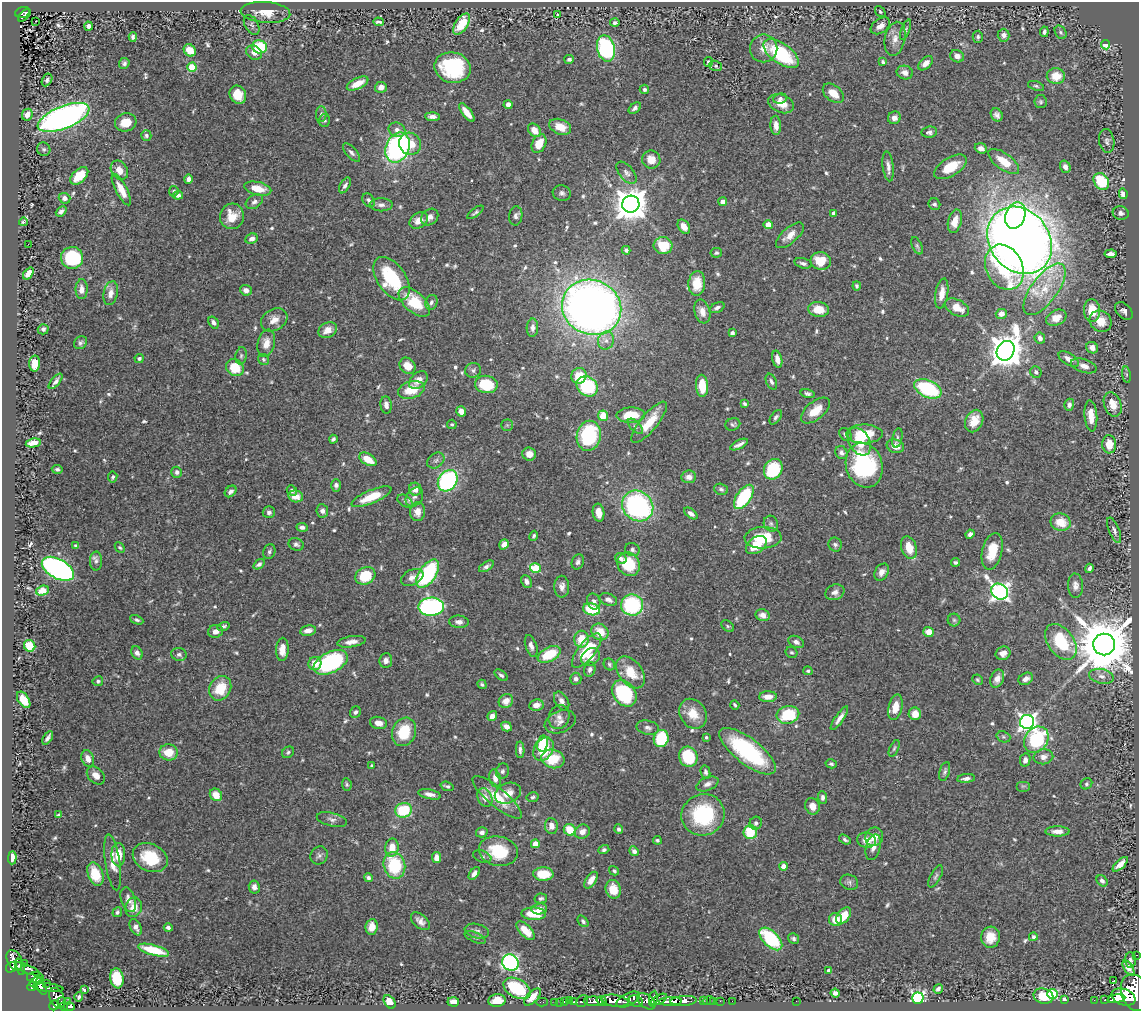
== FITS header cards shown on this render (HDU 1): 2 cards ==
NAXIS1  =                 1137
NAXIS2  =                 1009

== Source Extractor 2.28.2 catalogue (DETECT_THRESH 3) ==
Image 1137 x 1009 px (HDU 1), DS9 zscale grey, 1 PNG px = 1 image px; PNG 1141 x 1013 px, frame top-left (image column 1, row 1009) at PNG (2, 2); each listed source drawn as its Kron ellipse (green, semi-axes under 4 px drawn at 4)
Background 0.901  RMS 0.028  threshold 0.0834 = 3 sigma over >= 5 px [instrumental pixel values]
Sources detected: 637; of the 637, the 500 brightest by FLUX_AUTO listed and drawn (137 fainter detections omitted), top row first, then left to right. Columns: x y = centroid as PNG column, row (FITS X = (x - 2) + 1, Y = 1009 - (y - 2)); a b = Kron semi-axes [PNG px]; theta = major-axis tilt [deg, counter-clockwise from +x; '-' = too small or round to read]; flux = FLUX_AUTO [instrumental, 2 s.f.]
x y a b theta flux
22 12 7 5 18 85
265 12 25 10 -4 31
880 12 6 4 -50 3.1
557 14 3 3 - 7.2
24 15 8 2 47 30
36 21 3 2 - 4.1
378 22 5 3 - 4.6
615 23 5 4 - 4.6
462 24 12 6 56 47
252 25 11 6 -60 5.8
89 26 4 4 - 7.1
880 26 11 7 35 16
906 30 11 4 68 3.6
1044 32 5 3 - 4
1061 32 7 5 -58 4.1
1004 35 6 6 - 9.2
133 37 4 4 - 4.6
978 37 6 5 - 4.8
895 39 17 10 78 20
1106 45 4 4 - 67
259 47 7 6 - 89
606 48 13 9 -76 280
764 48 14 13 - 22
190 50 7 5 -46 31
254 53 8 6 -38 11
781 54 20 10 -35 160
957 56 7 6 - 13
569 59 5 4 - 4.7
708 62 5 4 - 3.6
883 62 4 3 - 3.9
124 63 6 5 - 4.3
926 63 9 5 43 14
716 66 6 5 - 3.3
192 67 4 4 - 87
453 68 18 15 -13 150
905 72 8 6 -19 12
1056 76 9 8 - 32
47 80 7 5 62 4.8
358 83 12 5 26 27
1036 86 8 4 -18 3.6
381 87 6 5 - 13
644 89 5 4 - 4.2
833 93 12 7 -39 26
238 95 9 8 - 34
780 98 7 5 7 6.1
1041 102 6 6 - 4
781 104 13 9 -20 24
508 105 4 4 - 8.6
635 108 7 4 40 5.4
467 113 11 4 -53 19
321 114 8 5 88 5.6
27 115 6 5 - 17
997 115 7 5 -58 7.2
64 117 27 11 22 860
432 117 7 4 -3 8.4
894 118 6 6 - 10
324 120 6 5 - 4
126 122 11 9 15 26
776 125 10 5 -86 14
560 127 11 7 -20 24
397 130 8 7 - 9.3
534 130 7 5 -49 21
929 132 8 5 7 5.7
146 135 5 5 - 4
1107 141 12 7 -81 6.5
410 144 11 10 - 34
539 144 10 6 63 31
397 148 15 11 66 330
981 148 6 5 - 8
44 149 7 6 - 4.1
351 153 11 5 -48 6.7
651 159 9 9 - 23
1004 161 18 8 -37 38
888 166 15 5 -83 9.5
950 167 18 9 31 44
1065 167 6 5 - 8.7
119 170 10 8 -57 15
626 173 13 7 -50 7.9
79 176 11 6 43 41
188 179 4 4 - 7.7
1101 181 9 7 -54 92
345 185 8 4 60 6.2
258 189 14 6 -12 33
121 190 17 5 -62 24
174 191 5 4 - 3.6
562 193 9 7 -17 6.6
1123 194 5 4 - 14
178 195 5 4 - 8.2
64 198 6 5 - 9.2
369 200 7 5 -56 5
254 202 9 6 33 6.9
723 202 4 4 - 17
631 204 8 8 - 3800
934 204 6 5 - 4.5
381 205 11 6 -1 7.8
61 211 6 4 41 5.1
475 212 10 4 36 4
834 213 4 4 - 8.6
1121 213 8 6 -8 6.4
232 216 13 12 - 34
516 216 9 6 81 6.5
1015 216 13 9 71 210
430 217 9 7 42 10
419 220 10 7 34 16
955 221 12 6 76 21
23 222 4 3 - 3.2
768 225 4 4 - 34
684 227 8 5 -55 19
790 235 17 7 41 19
252 239 6 5 - 7.8
1019 240 36 30 -51 3800
28 244 3 2 - 4.6
663 246 9 8 - 58
917 246 9 5 -65 4.1
626 250 4 4 - 5.2
716 253 6 5 - 3.5
1111 254 6 4 5 13
72 258 11 11 - 120
821 261 10 9 - 42
803 263 9 5 -14 5.7
1004 267 23 18 -64 120
28 273 7 4 53 13
392 279 24 14 -55 120
697 283 12 8 86 33
857 286 4 3 - 3.3
82 289 10 6 89 11
1044 289 30 13 53 55
246 290 6 5 - 10
111 293 12 7 77 14
942 293 15 6 80 20
414 302 19 10 -41 68
431 302 7 6 - 5.9
592 307 30 27 -25 1600
717 308 8 5 27 5.6
957 308 13 7 -27 29
819 309 10 7 -9 29
1092 310 11 8 -88 37
1124 311 10 7 -43 7.7
702 312 12 8 -72 15
1001 314 5 5 - 12
1056 318 11 7 26 20
274 320 14 10 32 17
1101 321 11 10 - 30
214 322 6 4 -57 6.1
532 328 9 5 87 7.7
43 329 5 5 - 4.9
328 330 10 7 28 17
732 333 4 4 - 7.5
1040 338 6 5 - 7.7
606 341 9 8 - 10
80 343 7 6 - 4.8
266 343 14 8 77 19
1092 348 6 5 - 12
1006 351 10 8 61 3900
241 356 9 5 80 4.6
139 358 5 4 - 3.8
263 359 6 5 - 3.2
777 359 9 5 -77 11
1069 359 11 5 -32 14
35 364 8 5 86 27
407 366 9 7 -49 24
1084 366 13 6 -18 13
235 368 9 8 - 60
473 370 8 7 - 5.3
1036 372 6 5 - 4.8
1126 375 8 4 -82 3.7
579 376 8 7 - 38
418 380 10 7 42 17
56 381 9 3 49 6
771 382 8 5 -67 5.5
486 384 11 8 -8 78
587 386 11 9 -38 130
702 386 11 6 -87 39
928 389 14 8 -24 140
411 390 13 8 16 43
807 394 7 4 -16 4.9
744 404 4 3 - 3.4
1113 404 12 8 -71 27
386 405 9 5 -83 9.3
1069 405 6 5 - 6.2
461 411 5 4 - 17
815 411 17 9 39 31
631 415 14 7 2 47
603 416 5 5 - 33
1091 416 15 6 -86 30
776 417 8 4 53 4.6
974 421 12 8 66 28
649 422 25 8 50 42
452 424 5 5 - 3.1
733 424 7 6 - 4.2
507 425 5 5 - 3.3
635 426 9 5 -46 5.8
845 434 7 5 -55 6.4
864 434 18 9 1 59
589 436 15 12 79 180
897 438 10 5 79 4.8
333 439 4 3 - 4.1
859 442 15 10 -59 34
33 443 7 4 12 20
1109 444 9 7 -88 34
739 445 9 3 27 7.6
895 446 9 7 -16 17
841 453 7 5 -61 6.1
529 454 7 6 - 17
368 459 9 5 -32 30
436 460 9 7 38 6
864 465 22 18 -73 230
57 469 5 4 - 3.6
773 469 11 9 61 110
177 472 5 5 - 6.2
113 477 5 4 - 3.8
689 477 7 6 - 12
448 481 11 9 54 270
336 485 6 4 -90 6.1
415 489 6 6 - 13
721 489 7 5 -19 4.6
231 491 6 5 - 6.8
292 491 5 4 - 4.8
296 496 7 6 - 21
371 497 21 6 23 46
414 497 10 8 53 8.4
744 497 14 7 55 140
405 501 8 5 -33 5.3
638 506 16 14 -41 330
322 511 6 6 - 7.1
269 512 6 6 - 5.1
417 512 9 7 86 16
598 513 9 5 -81 18
691 513 8 4 -37 7.7
1061 522 10 8 -19 33
771 524 8 7 - 6
302 527 6 4 -6 7.5
1114 530 14 5 -68 6.9
970 534 5 4 - 7.5
534 536 5 4 - 3.3
763 538 18 10 2 72
296 544 8 6 -22 5.1
504 544 5 4 - 12
756 545 11 7 35 39
835 545 7 6 - 4.9
76 546 4 3 - 3.2
120 547 6 4 -47 3
909 548 12 7 -71 31
632 549 7 6 - 6.1
992 551 19 10 76 46
269 552 7 6 - 4.8
621 559 6 5 - 6.2
96 561 9 6 89 6.5
578 562 8 6 67 5.7
956 562 4 3 - 4.1
259 564 6 4 34 5.9
629 564 12 11 - 69
486 566 8 4 31 5.3
535 568 5 4 - 89
1089 568 5 4 - 5.5
58 569 17 9 -28 570
882 572 9 6 60 12
428 574 16 8 56 220
365 576 10 8 28 70
412 577 12 7 27 11
526 581 7 5 -63 8
1075 586 12 7 -86 10
562 587 11 7 89 11
42 591 6 5 - 28
835 592 10 7 20 8.8
1000 592 9 7 -37 880
608 599 9 6 -21 9.5
594 601 8 6 -67 7.4
632 605 11 10 - 160
431 607 13 9 2 340
591 609 8 6 -15 75
763 615 7 6 - 12
137 620 7 4 -24 4
954 620 6 6 - 4.1
459 622 10 6 -4 9.1
223 626 6 4 18 3.5
728 626 7 5 -37 3
308 630 8 5 8 12
215 631 7 6 - 11
600 632 9 7 -42 32
929 632 5 5 - 23
581 639 8 7 - 37
351 642 14 5 8 12
796 642 8 5 -26 7.2
1061 642 20 13 -53 130
1104 644 11 11 - 14000
30 646 6 5 - 51
531 646 11 5 -72 9.3
282 649 11 6 87 19
587 651 21 8 51 73
791 652 6 5 - 3.4
137 653 7 5 -61 8.7
1003 653 7 6 - 12
179 654 8 6 -13 5.4
549 654 12 7 26 65
591 657 10 8 42 18
386 660 7 6 - 9.9
331 662 18 10 26 230
315 664 7 6 - 23
609 664 6 5 - 3.5
590 669 7 5 69 6.3
808 671 4 4 - 3
631 672 18 11 -52 46
501 675 8 4 -38 4.4
1102 676 12 7 -12 11
576 679 6 5 - 6.3
997 679 9 6 66 12
1026 679 7 5 28 10
978 680 5 5 - 3
98 681 5 4 - 3.6
482 684 5 4 - 3.1
220 688 13 10 58 54
624 693 14 11 -53 150
768 697 9 5 1 18
24 700 9 5 -57 36
506 701 7 6 - 16
562 701 10 6 -58 7.8
536 705 7 5 7 14
735 705 5 3 - 3.2
895 707 13 7 77 27
355 712 6 5 - 5.4
693 714 16 13 -55 33
915 714 6 6 - 21
788 715 11 8 14 84
492 716 5 4 - 12
559 717 12 10 68 12
839 718 14 4 55 11
560 722 16 10 23 13
1027 722 7 7 - 780
378 723 8 6 -12 14
506 727 5 4 - 15
648 728 11 7 -13 7.7
404 732 14 11 68 65
706 737 4 3 - 3.2
1003 737 7 5 -20 4.3
48 738 7 3 57 5.6
661 738 9 7 76 86
1036 740 14 11 51 150
542 743 8 5 78 35
894 748 9 4 65 3.4
543 749 12 9 59 68
520 750 8 4 -88 5.4
748 751 34 13 -38 200
169 752 9 8 - 34
288 752 6 5 - 3.5
688 757 10 9 - 84
1043 757 10 7 8 10
88 758 8 6 -70 13
553 759 12 9 -16 60
1025 760 7 5 79 6.7
831 764 5 4 - 4
372 766 4 4 - 3.5
502 771 8 6 72 5.3
945 771 10 5 74 4.8
705 772 7 4 -78 4.8
96 775 10 7 -44 13
495 778 9 5 -75 11
966 778 9 4 6 7.2
347 784 6 4 -84 3.3
707 784 12 6 22 9
1086 784 6 5 - 3.3
447 786 6 3 -18 3.6
1023 786 7 5 0 3.1
508 793 14 9 25 22
430 794 11 5 -12 8.9
216 795 7 5 -48 23
497 797 31 9 -40 48
532 797 6 4 10 4.1
822 797 6 4 -85 5.6
485 798 10 7 -64 13
812 806 8 7 - 15
404 810 8 7 - 86
59 815 3 3 - 3.3
703 815 22 20 24 140
332 819 15 6 -14 9.1
756 823 6 6 - 5.8
551 826 8 6 -82 13
619 829 5 4 - 4.5
570 830 6 5 - 40
1058 831 12 5 -1 12
482 832 6 5 - 8.1
582 832 8 7 - 14
750 832 7 6 - 59
874 837 9 8 - 18
657 840 4 3 - 3.1
845 840 6 4 -34 3.9
866 840 9 7 -12 16
535 844 4 4 - 32
873 847 13 7 75 12
392 848 9 6 81 24
604 850 5 4 - 4.1
498 851 20 14 -11 76
634 851 5 4 - 7.5
118 855 11 7 -90 33
319 855 9 8 - 6.4
482 857 9 5 -20 4.5
12 858 6 4 88 14
150 858 18 13 -25 68
437 858 5 4 - 14
113 862 28 7 -81 25
1120 864 9 4 43 14
394 865 13 10 -75 100
784 866 4 4 - 17
614 871 5 4 - 3.6
474 873 7 4 51 8
95 874 12 7 -69 46
543 874 10 6 -1 48
936 876 12 5 62 5.4
368 878 4 4 - 5.6
591 880 9 5 56 15
1102 881 6 5 - 5.9
849 882 9 7 -20 5.9
254 887 6 5 - 8.4
613 889 9 7 -75 29
541 898 6 5 - 4.2
128 900 13 7 -70 11
134 907 10 8 72 24
539 909 8 5 10 13
117 912 5 4 - 4.8
534 914 12 6 -2 47
844 916 9 6 54 37
835 920 6 6 - 24
420 921 11 6 -41 10
583 921 6 4 -49 3.9
136 927 9 5 -64 7.9
372 927 8 6 82 15
168 928 4 3 - 4.8
477 931 12 7 -13 8.2
525 931 11 6 -46 26
475 937 11 5 -23 4.3
990 937 10 9 - 30
1033 937 4 4 - 3.8
794 938 6 5 - 4.3
771 939 14 7 -44 120
154 950 16 5 -15 70
1137 955 3 2 - 17
15 960 11 7 -60 860
1130 960 8 5 -88 4.8
510 963 8 8 - 430
25 964 2 2 - 6.8
11 967 6 4 48 570
20 967 8 4 -71 330
1128 968 9 4 -59 8.9
27 969 13 4 -22 260
829 971 4 4 - 16
35 977 8 5 0 520
117 978 10 6 -82 76
1113 981 3 3 - 210
36 982 7 4 31 410
46 983 2 2 - 7.8
32 986 5 4 - 520
41 986 9 3 -69 290
48 988 15 4 -6 220
517 988 15 9 -29 120
85 989 2 2 - 510
938 989 5 4 - 5.5
1135 992 19 13 -70 6900
835 993 4 4 - 7.3
1053 994 5 4 - 130
1043 996 10 7 -15 37
79 997 5 4 - 4.1
532 997 11 5 47 19
1123 997 12 8 -21 2900
57 998 11 7 -67 760
918 998 6 5 - 440
653 999 8 3 81 660
1064 999 4 3 - 3.3
1116 999 9 4 10 2000
497 1000 9 6 7 26
569 1000 2 2 - 15
628 1000 13 6 26 1500
659 1000 9 4 30 640
1094 1000 2 2 - 10
1105 1000 3 3 - 110
582 1001 6 5 - 370
594 1001 10 4 0 1700
602 1001 6 4 -35 1000
615 1001 14 5 -8 3900
636 1001 7 5 -28 560
646 1001 10 6 -38 1200
670 1001 11 4 1 1900
683 1001 13 5 4 1600
703 1001 3 2 - 30
709 1001 6 3 10 35
714 1001 2 2 - 19
720 1001 2 2 - 16
732 1001 2 2 - 12
796 1001 2 2 - 16
62 1002 5 3 - 210
68 1002 2 2 - 8.7
390 1002 7 5 -53 18
453 1002 6 4 -4 15
542 1002 6 2 0 19
554 1002 2 2 - 15
560 1002 2 2 - 11
564 1002 3 3 - 53
574 1002 3 3 - 240
54 1005 5 4 - 520
63 1006 4 4 - 240
69 1007 6 3 -3 190
At the frame edge (FLAGS 8, measured only in part): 2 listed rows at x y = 1137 955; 1135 992
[137 fainter detections neither listed nor drawn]